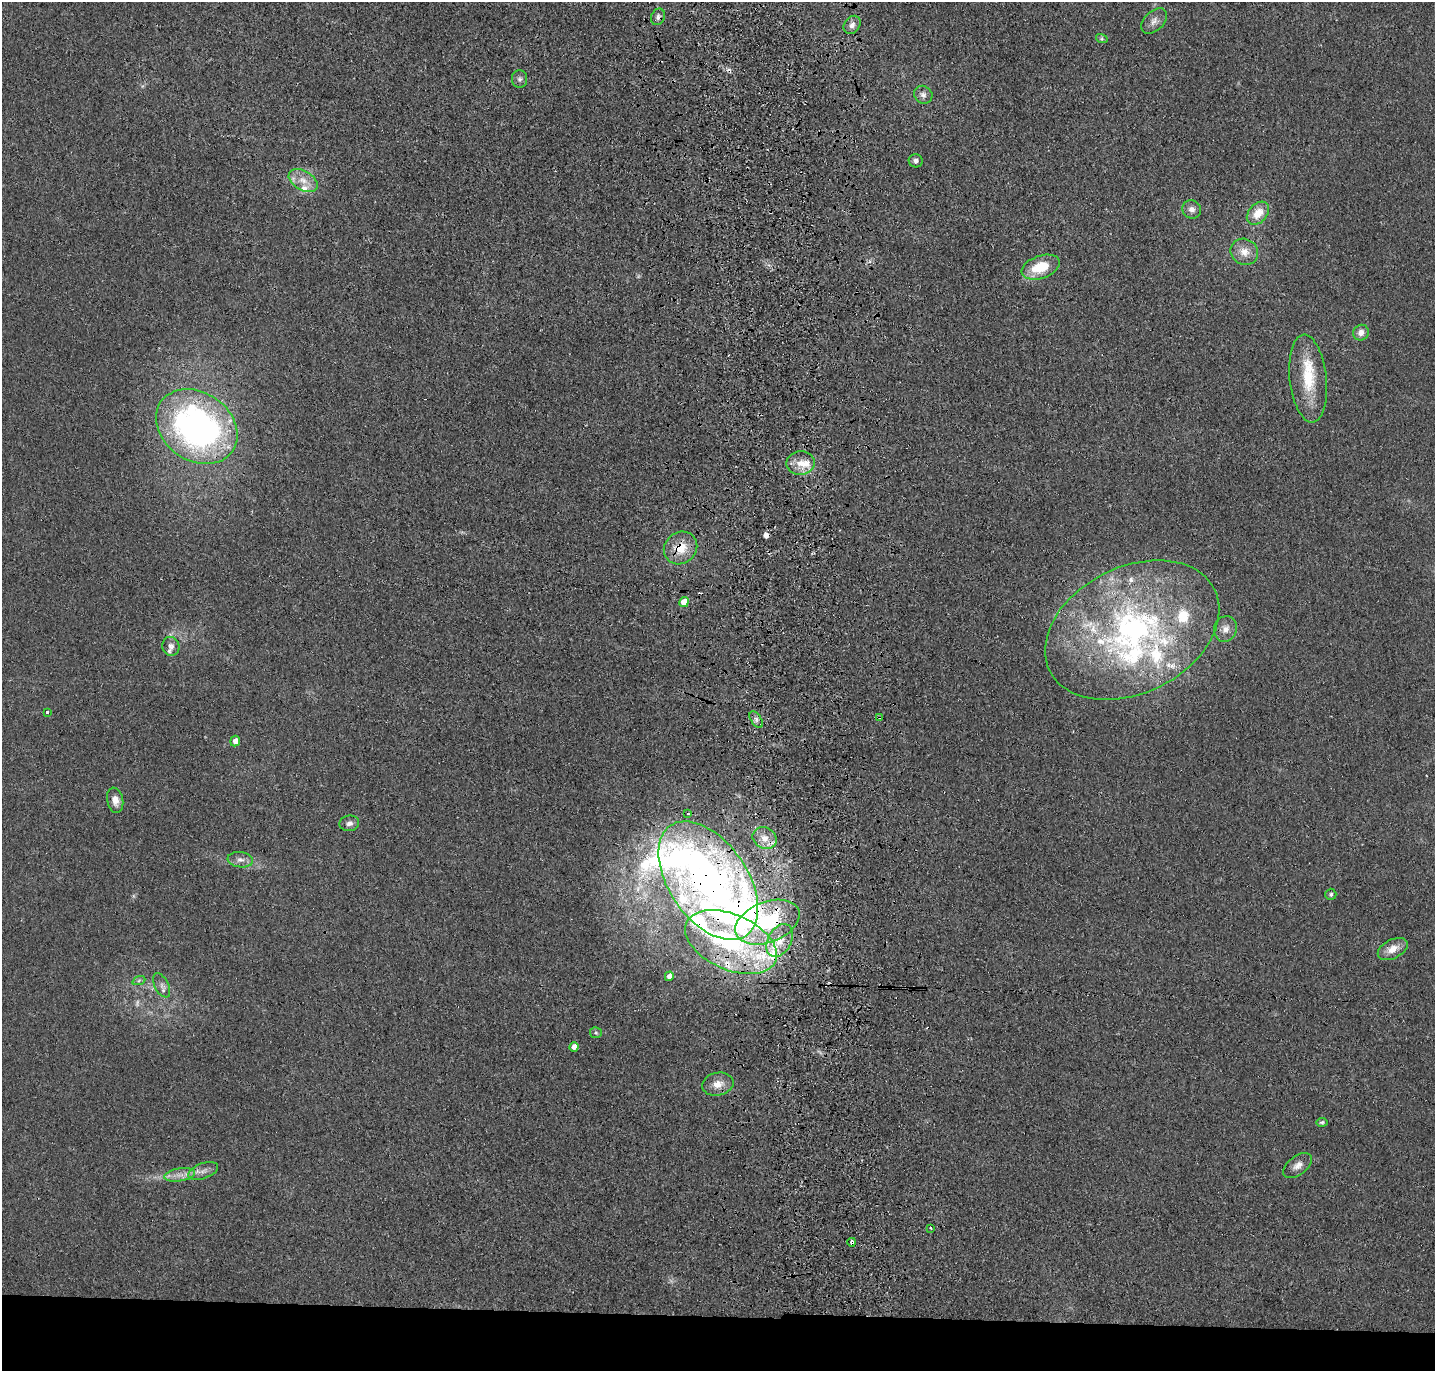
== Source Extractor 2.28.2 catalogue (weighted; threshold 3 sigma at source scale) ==
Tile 8 of 3 x 3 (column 2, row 3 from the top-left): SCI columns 1548-2980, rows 118-1486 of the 4528 x 4340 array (HDU 1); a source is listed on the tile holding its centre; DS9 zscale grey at full resolution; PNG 1437 x 1373 px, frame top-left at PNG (2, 2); each listed source drawn as its Kron ellipse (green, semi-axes under 4 px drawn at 4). Shown black and unused: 4% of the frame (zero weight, under 3 of 4 exposures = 6% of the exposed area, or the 3 px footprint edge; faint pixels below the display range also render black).
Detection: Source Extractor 2.28.2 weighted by HDU 2 'WHT'; one run over the whole footprint, this tile lists its part. Background 0.0236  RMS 0.0056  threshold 0.0254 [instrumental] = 3 sigma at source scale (4.5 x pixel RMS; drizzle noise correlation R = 1.50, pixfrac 1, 0.05/0.05 arcsec/px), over >= 5 px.
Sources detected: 71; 2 too faint to see at this stretch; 2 inside a brighter object's white glare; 4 cosmic-ray / hot-pixel residue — neither listed nor drawn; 15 inside a brighter listed object's ellipse — not listed separately; the other 48 listed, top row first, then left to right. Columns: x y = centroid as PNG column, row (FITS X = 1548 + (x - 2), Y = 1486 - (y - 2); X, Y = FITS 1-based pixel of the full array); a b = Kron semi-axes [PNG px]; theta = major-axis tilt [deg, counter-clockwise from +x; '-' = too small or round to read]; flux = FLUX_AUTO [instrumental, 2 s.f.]
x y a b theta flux
658 17 8 6 68 2
1154 21 15 9 44 3.8
852 25 10 7 53 2.9
1102 39 6 4 -18 0.86
520 79 9 7 89 1.9
923 95 10 8 -36 2.7
916 161 7 6 - 2
303 180 16 9 -30 7
1192 209 10 9 - 3
1258 213 13 9 48 9.5
1244 252 14 13 - 6.7
1041 267 20 11 20 16
1361 333 8 7 - 3.7
1308 378 44 18 -84 25
197 427 43 34 -34 190
800 463 14 11 2 7.3
680 548 17 15 40 12
684 602 5 4 - 13
1225 629 13 11 72 4.8
1132 630 92 63 26 180
171 646 9 8 - 2.9
47 712 3 3 - 5.1
880 717 3 3 - 1.1
756 720 9 5 -57 1.9
235 741 5 4 - 4.2
115 800 13 8 -79 4.8
688 813 3 2 - 2.1
349 823 10 8 8 2.4
765 838 12 10 -31 6.4
240 860 13 7 -6 3.3
708 881 67 39 -55 250
1331 894 5 5 - 1.1
767 922 33 20 21 48
780 940 17 11 61 10
731 942 49 27 -24 75
1393 949 16 9 27 6.5
669 976 5 4 - 3.9
139 980 7 4 20 1
162 985 13 7 -63 2.8
596 1033 6 5 - 0.99
574 1047 5 4 - 3.8
718 1084 16 11 12 6.3
1322 1122 5 4 - 0.92
1298 1166 16 9 38 4.1
203 1171 15 7 20 3.8
180 1175 15 6 9 4.6
930 1228 3 2 - 0.71
852 1242 4 3 - 2.9
Overlapping masked pixels (flux is a lower limit): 8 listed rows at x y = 658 17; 680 548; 880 717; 708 881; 767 922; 780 940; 731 942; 852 1242